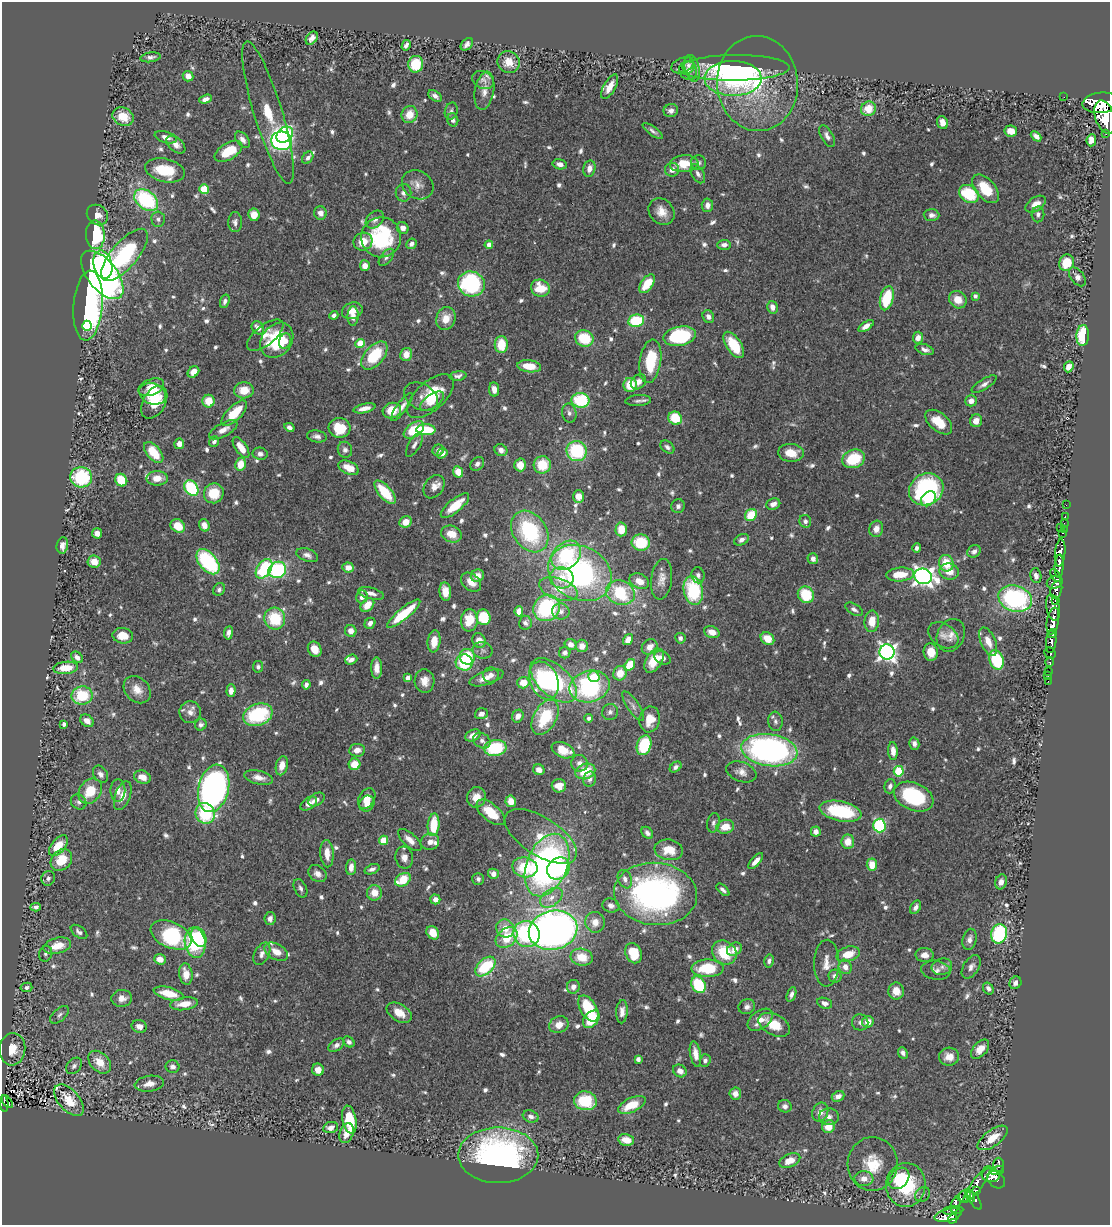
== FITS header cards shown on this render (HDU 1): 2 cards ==
NAXIS1  =                 1108
NAXIS2  =                 1223

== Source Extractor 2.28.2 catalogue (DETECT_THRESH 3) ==
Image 1108 x 1223 px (HDU 1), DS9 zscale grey, 1 PNG px = 1 image px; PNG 1112 x 1227 px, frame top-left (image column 1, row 1223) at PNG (2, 2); each listed source drawn as its Kron ellipse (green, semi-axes under 4 px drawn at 4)
Background 0.983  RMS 0.03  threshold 0.0892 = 3 sigma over >= 5 px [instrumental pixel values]
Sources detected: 781; of the 781, the 500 brightest by FLUX_AUTO listed and drawn (281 fainter detections omitted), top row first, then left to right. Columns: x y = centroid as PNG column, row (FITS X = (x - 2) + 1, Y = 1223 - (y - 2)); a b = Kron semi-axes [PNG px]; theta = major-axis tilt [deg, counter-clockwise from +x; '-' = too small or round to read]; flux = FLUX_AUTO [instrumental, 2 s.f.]
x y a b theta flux
312 38 7 5 51 9.9
467 44 7 5 45 8.3
406 45 5 4 - 6.2
151 57 10 5 8 7.5
508 62 11 10 - 31
416 64 8 7 - 69
683 65 12 7 23 6.1
688 65 8 6 85 6.2
692 68 13 7 -75 14
734 68 55 13 1 200
688 71 10 8 -59 13
188 76 5 5 - 16
733 78 28 17 -1 230
483 80 11 8 -24 9.2
757 83 47 40 -87 210
610 87 14 6 61 23
484 91 19 9 80 20
435 96 7 5 -37 8.3
1064 97 2 2 - 9.2
205 99 6 4 19 11
1101 103 19 10 5 5100
868 109 7 7 - 37
451 111 8 6 75 6.1
671 111 7 6 - 9.3
268 113 74 14 -73 100
409 114 9 7 63 34
123 117 11 9 -27 40
1105 117 17 9 -72 4700
453 120 7 5 -74 7.2
942 122 7 5 -67 14
653 131 12 4 -37 6.9
1011 131 6 5 - 21
1106 133 3 3 - 86
285 135 9 7 41 170
827 136 12 6 -60 10
1036 136 6 4 -44 9.8
166 137 11 5 -16 12
242 140 9 5 -49 9.7
1091 140 6 5 - 22
282 141 10 9 - 310
176 145 11 6 -40 14
228 151 15 8 31 62
308 158 7 5 50 7.8
699 163 7 7 - 6.4
560 164 7 5 -14 13
684 164 14 8 3 48
589 169 8 6 77 14
165 170 20 11 -13 71
672 170 7 7 - 15
698 174 10 6 -61 8.5
418 185 16 14 -31 21
204 189 5 4 - 84
985 189 17 9 -49 66
404 193 9 8 - 9.7
969 194 11 8 -32 99
146 200 13 9 -38 210
1036 204 11 6 35 18
707 205 7 6 - 12
661 212 14 12 -52 25
320 213 6 6 - 13
1038 214 8 6 89 7.6
97 215 11 9 -40 18
254 215 6 5 - 25
931 215 8 5 -3 9.1
158 219 7 6 - 6.8
375 220 10 7 44 8.8
235 222 10 7 -90 8.2
403 228 6 5 - 12
95 235 14 9 -88 160
381 237 20 20 - 180
363 242 9 8 - 29
411 244 5 5 - 7.3
489 245 4 4 - 18
724 245 7 5 5 9.3
124 255 32 13 50 290
386 257 10 5 52 6.2
1067 263 8 7 - 52
103 265 14 9 -77 140
365 266 5 5 - 19
102 275 28 14 -52 620
1077 277 11 6 -51 13
471 284 13 12 - 250
647 284 11 6 54 53
540 288 9 8 - 48
975 296 4 4 - 7.7
887 298 12 6 75 98
958 300 9 8 - 30
225 301 7 4 71 7
88 305 35 14 85 660
772 307 6 5 - 11
352 311 10 8 19 26
334 315 4 4 - 7
353 316 10 5 89 13
708 317 7 5 -64 9
446 319 11 9 69 26
636 321 8 6 11 110
87 326 5 5 - 76
866 326 9 4 34 14
258 328 7 5 -50 15
265 335 22 10 38 20
1083 335 10 6 86 90
680 336 16 9 11 190
584 338 9 8 - 78
918 338 6 5 - 15
277 340 19 15 53 100
285 341 7 6 - 15
360 344 4 4 - 56
501 345 8 6 89 52
734 345 15 7 -57 57
925 350 9 5 -17 8.7
406 354 7 6 - 23
374 355 17 9 48 100
650 361 22 10 81 88
529 366 12 6 -7 41
1069 367 5 4 - 16
193 372 6 5 - 17
458 376 8 4 7 7.1
638 382 8 6 45 15
984 384 14 5 32 9.6
630 385 7 6 - 48
151 387 13 8 20 26
494 389 7 5 -81 16
244 390 10 8 4 35
153 394 13 10 -21 36
431 396 29 14 42 77
421 397 18 12 -30 16
581 400 9 7 -10 110
208 401 6 6 - 43
432 401 14 6 35 23
638 401 13 5 5 7.2
971 401 6 5 - 15
154 402 18 11 60 58
402 407 17 5 54 14
364 408 11 4 12 15
392 411 9 7 16 37
234 413 16 7 45 65
569 413 10 7 -78 8
675 418 7 6 - 61
976 421 6 6 - 17
939 422 16 9 -40 42
289 427 5 4 - 7.5
340 428 11 10 - 59
223 430 16 6 28 19
414 430 11 6 36 79
426 430 9 5 -1 77
317 436 10 6 -11 8.2
214 441 5 4 - 7
179 444 5 5 - 14
414 445 13 5 59 9
241 447 12 5 -55 26
667 447 8 5 -37 6.4
345 450 8 7 - 7.8
438 450 6 5 - 7.9
501 450 7 5 -34 12
577 451 10 10 - 140
154 452 12 6 -49 59
442 453 6 4 34 11
791 453 13 9 -4 34
260 454 7 6 - 7.8
853 459 11 9 21 87
241 464 6 5 - 33
477 464 7 6 - 7.7
520 465 6 6 - 26
542 465 9 8 - 61
349 468 11 6 -24 25
458 472 6 5 - 31
81 477 11 10 - 150
157 478 11 7 1 25
121 480 6 5 - 75
434 487 13 9 55 18
191 488 8 6 -54 160
926 489 18 15 29 270
385 492 14 6 -49 77
214 493 10 9 - 48
578 496 6 5 - 28
928 499 8 6 45 45
773 504 7 5 22 11
1066 505 2 2 - 8.7
455 506 17 6 39 48
678 506 7 6 - 7.5
751 515 6 5 - 55
1065 516 3 2 - 8.6
805 521 6 6 - 7.4
406 522 6 5 - 24
1064 523 2 2 - 13
204 525 6 5 - 15
178 526 7 6 - 36
1060 527 3 2 - 63
621 529 7 6 - 32
876 529 8 7 - 17
1064 530 4 3 - 22
530 532 22 16 -55 200
97 533 5 5 - 12
1063 533 3 3 - 23
451 534 10 8 -22 31
742 540 8 5 26 8.3
641 542 9 8 - 85
62 545 8 5 80 12
917 548 4 4 - 6.4
974 551 7 6 - 8.2
1060 553 14 5 84 1300
307 555 11 6 -20 9.9
566 555 16 12 43 160
813 559 5 5 - 12
94 562 6 6 - 24
208 562 15 8 -50 210
946 563 8 7 - 46
1059 566 11 4 86 1400
348 567 6 5 - 20
264 569 11 7 57 130
277 570 9 8 - 200
949 572 10 8 -12 23
580 573 33 26 -28 460
900 574 14 7 3 41
698 575 8 6 -79 7.1
1056 575 7 4 -55 300
477 576 7 6 - 18
923 576 9 7 -16 1200
1036 576 8 5 -76 8.8
562 578 12 10 -12 36
662 579 20 10 82 21
639 581 10 7 -25 21
471 582 11 8 -39 21
1055 582 8 6 22 560
219 589 7 5 58 6.2
559 589 20 10 -19 32
1056 590 9 5 73 720
693 591 14 9 -80 140
445 592 9 5 -83 28
371 593 13 5 -15 12
620 593 15 12 -19 130
806 595 9 7 -57 80
362 597 6 5 - 11
1015 599 17 13 -16 300
1056 600 4 3 - 220
367 605 8 5 48 29
546 608 14 12 43 190
1053 608 13 6 -79 1100
854 609 9 5 -32 6.8
519 611 5 4 - 23
561 611 9 8 - 8.3
404 614 21 5 40 92
483 617 8 7 - 70
275 619 11 10 - 91
469 620 11 8 84 48
872 621 11 7 86 31
1053 621 13 6 79 2600
370 623 6 5 - 8.9
525 623 7 6 - 7
351 631 6 5 - 15
712 632 8 6 -22 19
228 633 7 4 81 8.8
1052 634 5 4 - 460
943 635 16 11 -33 18
951 635 17 13 64 22
123 636 10 7 -7 29
680 638 5 5 - 6.9
628 639 6 4 56 18
767 639 7 6 - 37
479 640 7 6 - 19
434 641 11 6 83 29
988 642 15 7 -66 23
1051 642 11 5 84 920
571 644 6 5 - 13
582 646 6 6 - 15
650 647 8 7 - 16
315 649 8 6 -58 23
483 650 10 8 -13 8.5
887 652 7 7 - 930
931 652 9 7 -83 34
565 653 6 5 - 7.1
1050 653 6 5 - 250
77 657 7 5 -43 13
467 657 8 7 - 78
663 658 9 6 -30 9.5
351 660 6 5 - 9.6
996 660 10 7 -68 120
654 661 13 8 57 45
464 662 8 8 - 94
1050 662 4 3 - 160
630 665 6 5 - 57
258 667 6 5 - 6.1
66 668 12 6 6 45
377 668 10 5 -90 15
1049 672 3 3 - 39
620 673 7 6 - 32
491 675 8 7 - 11
594 676 6 5 - 64
1048 676 2 2 - 6.1
408 678 4 4 - 17
486 678 18 7 18 21
553 680 28 15 -43 190
424 681 12 10 -84 22
544 681 20 14 -68 180
1048 681 2 2 - 9.5
523 683 6 5 - 38
306 685 5 4 - 8.1
590 687 20 15 15 270
137 690 15 11 -47 25
231 691 6 4 86 13
82 695 10 9 - 87
633 706 17 6 -56 10
190 712 11 10 - 14
610 712 8 7 - 7.3
481 714 6 5 - 10
258 715 15 10 19 160
518 716 6 5 - 17
545 717 19 11 60 110
589 718 4 4 - 7.1
650 719 13 10 80 37
87 721 7 5 -37 16
775 721 10 7 -85 7.7
64 724 4 4 - 6.3
201 725 6 5 - 6.9
473 735 8 5 26 16
482 741 9 7 -35 8.7
914 744 6 5 - 9.2
644 745 10 7 71 96
495 748 11 8 9 110
357 750 8 6 9 16
563 750 12 7 -23 41
769 750 28 16 -8 700
893 751 9 4 -85 18
580 763 8 8 - 11
354 764 6 6 - 35
282 766 10 6 77 21
676 767 6 4 38 7
539 770 6 5 - 14
585 771 10 7 22 56
899 771 5 5 - 110
741 772 15 9 -20 16
100 774 9 7 -55 8.7
142 777 8 6 -19 23
259 777 15 6 -13 16
590 779 8 6 79 7.7
559 786 7 6 - 23
890 786 7 5 73 7.2
214 788 24 15 76 880
118 790 11 7 89 12
90 791 14 10 53 55
123 796 15 7 70 21
476 797 10 9 - 26
914 797 21 13 -23 160
317 799 9 6 32 11
367 799 11 7 58 23
511 801 6 5 - 28
79 802 8 7 - 6.3
309 804 9 5 35 14
367 804 8 7 - 20
840 811 21 10 -11 140
491 812 17 8 -40 49
205 813 11 9 -63 110
713 823 10 6 79 6.5
434 825 11 6 85 65
879 825 7 6 - 200
725 827 9 7 12 30
816 832 5 5 - 13
647 833 7 5 -49 7.2
541 836 41 19 -33 71
384 840 4 4 - 58
410 840 15 6 -42 16
430 842 9 8 - 12
848 842 7 6 - 31
58 846 12 6 50 38
669 850 14 10 -8 38
327 854 14 6 -86 23
404 858 11 8 -78 13
61 860 12 9 47 49
756 861 10 4 49 13
547 865 33 20 68 660
872 865 6 5 - 32
351 867 8 5 84 16
525 867 13 10 -12 110
372 869 8 4 21 8.1
558 869 12 10 39 150
318 874 10 7 -40 13
493 874 5 5 - 15
48 878 7 6 - 7.1
478 879 6 6 - 6.6
625 879 9 7 -67 9.8
403 880 8 6 33 56
1001 882 7 6 - 14
300 888 10 6 -64 6.9
723 890 8 3 -42 6.1
374 893 7 7 - 26
656 894 41 31 -5 610
551 898 13 8 36 19
435 899 5 5 - 12
611 906 8 7 - 8.8
36 907 5 4 - 8
916 907 7 5 58 7.6
270 919 6 5 - 9.2
595 922 10 9 - 19
505 928 9 8 - 28
553 930 24 19 13 1400
79 932 9 5 -37 8.5
433 933 7 5 -53 30
526 934 13 12 - 240
999 934 10 8 75 200
171 935 22 12 -23 230
199 937 10 7 -65 110
507 938 12 8 40 56
970 939 11 6 77 11
195 943 15 10 -81 92
57 946 14 7 15 38
734 949 8 6 35 15
276 952 13 8 -30 23
724 952 13 11 -42 69
634 953 10 8 -68 54
46 954 8 6 72 6.1
262 954 12 7 62 11
848 954 12 7 16 40
925 955 9 7 -5 15
582 957 11 8 -11 37
160 959 6 5 - 20
769 961 6 5 - 6.3
827 963 23 12 89 26
485 966 12 7 44 110
845 967 7 6 - 14
942 967 10 8 16 10
971 967 13 7 58 12
707 968 16 9 0 91
936 970 14 9 -8 12
186 974 11 6 -81 30
835 976 6 6 - 11
1015 983 6 5 - 11
698 985 9 6 -59 110
26 987 6 4 13 6.3
573 987 7 6 - 10
988 988 6 5 - 7.8
896 991 8 8 - 26
169 994 15 6 -15 45
791 994 8 4 70 7.8
122 998 10 8 6 16
825 1003 7 5 -20 10
184 1004 14 6 8 29
747 1007 8 7 - 8.7
588 1008 14 8 -59 100
622 1012 12 5 86 12
399 1013 14 8 -32 29
60 1015 11 6 42 7.4
591 1019 10 7 49 61
760 1020 14 8 36 22
860 1022 8 8 - 7.4
868 1022 6 5 - 24
559 1025 10 8 21 24
774 1025 17 10 -27 45
139 1026 8 6 -19 9.8
349 1042 6 5 - 6.9
336 1045 9 5 34 8.2
12 1049 16 13 84 37
980 1049 11 7 48 23
903 1053 6 4 -64 8.6
695 1054 13 5 -80 18
949 1057 10 9 - 21
638 1059 4 4 - 7.8
705 1060 6 5 - 6.3
100 1062 13 9 -45 32
74 1066 9 6 47 7
172 1067 7 6 - 9
318 1070 6 6 - 18
680 1071 7 6 - 13
149 1084 15 8 8 17
735 1094 6 6 - 16
838 1096 6 5 - 12
69 1100 19 10 -48 45
585 1101 11 9 -8 91
7 1102 7 2 -53 13
4 1103 8 4 -85 62
632 1105 15 7 25 51
785 1106 7 6 - 8.4
820 1112 10 7 67 16
531 1116 8 5 -19 8.1
829 1117 10 8 1 12
349 1120 14 7 -79 84
828 1127 7 6 - 32
331 1128 7 5 11 13
347 1133 10 6 69 22
993 1138 17 8 36 33
626 1140 8 5 -11 24
498 1155 40 28 0 580
790 1161 11 6 21 28
873 1164 27 25 86 77
999 1165 7 5 -90 140
998 1170 7 3 14 140
991 1175 9 7 -7 570
899 1178 12 9 49 80
864 1179 9 7 1 19
996 1180 10 7 -41 470
977 1184 22 5 54 230
906 1185 22 19 85 160
976 1190 4 3 - 85
922 1195 8 6 39 6.3
964 1196 7 5 36 170
970 1196 7 3 -64 240
974 1200 11 4 -58 330
956 1204 8 4 72 130
953 1210 10 3 6 190
948 1215 14 6 13 590
953 1219 5 4 - 280
At the frame edge (FLAGS 8, measured only in part): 1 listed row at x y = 1101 103
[281 fainter detections neither listed nor drawn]